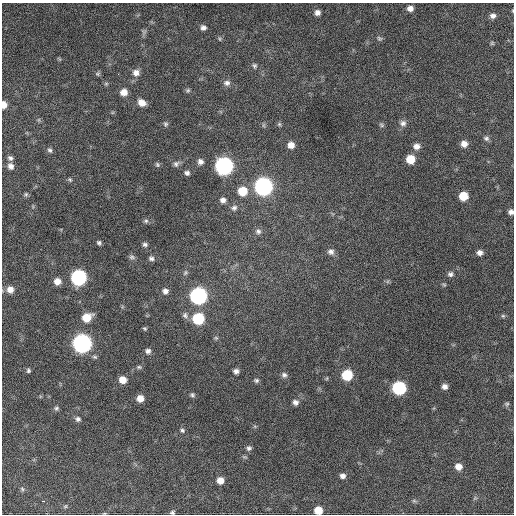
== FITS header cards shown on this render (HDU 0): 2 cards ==
NAXIS1  =                  512 / Axis length
NAXIS2  =                  512 / Axis length

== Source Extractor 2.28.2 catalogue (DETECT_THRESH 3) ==
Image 512 x 512 px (HDU 0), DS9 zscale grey, 1 PNG px = 1 image px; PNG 516 x 516 px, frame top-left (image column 1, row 512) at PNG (2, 3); no overlay
Background 921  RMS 25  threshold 73.8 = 3 sigma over >= 5 px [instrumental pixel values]
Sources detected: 97; all 97 listed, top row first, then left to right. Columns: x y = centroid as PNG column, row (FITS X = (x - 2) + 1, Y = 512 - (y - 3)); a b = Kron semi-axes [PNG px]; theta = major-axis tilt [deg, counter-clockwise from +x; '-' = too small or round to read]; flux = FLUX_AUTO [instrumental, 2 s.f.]
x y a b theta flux
410 8 8 6 -7 8800
513 11 4 3 - 1300
317 13 6 6 - 7600
493 16 7 6 - 6600
203 28 5 5 - 5500
144 32 6 6 - 3500
379 38 8 6 -36 3400
492 43 5 5 - 2100
59 59 8 3 -45 1600
254 66 8 7 - 3800
136 73 9 8 - 10000
98 74 7 6 - 2800
118 74 3 2 - 2800
227 83 9 7 -15 7000
106 84 5 5 - 2300
188 90 7 6 - 2900
124 92 7 7 - 14000
142 103 8 7 - 13000
4 105 6 4 89 13000
403 123 9 8 - 6800
165 124 8 6 90 3600
279 124 6 5 - 2600
263 125 7 4 90 2400
382 125 7 5 -28 2800
486 138 8 6 -18 4400
464 144 7 7 - 11000
291 145 6 6 - 12000
416 146 8 7 - 9400
50 150 7 6 - 3800
10 158 7 6 - 4500
410 159 7 7 - 30000
200 162 7 7 - 6800
157 164 7 5 -59 2900
176 164 9 7 41 5400
11 166 8 6 -56 7600
224 166 8 8 - 650000
187 173 7 6 - 4400
70 179 7 5 -49 2600
263 187 9 8 - 660000
242 191 8 8 - 33000
26 194 6 5 - 2700
463 196 7 7 - 31000
223 200 7 6 - 6400
234 208 8 7 - 5300
511 212 5 5 - 5900
146 221 6 5 - 3300
258 231 8 8 - 5600
99 243 5 4 - 3400
145 244 6 5 - 3900
331 252 9 8 - 7200
480 253 6 6 - 7500
132 257 9 6 -14 3800
151 258 7 5 -18 4400
450 274 7 7 - 5000
79 278 8 8 - 350000
57 281 7 7 - 13000
444 285 5 5 - 2200
10 289 9 8 - 13000
165 291 7 7 - 6700
198 296 8 8 - 530000
185 315 8 7 - 5300
503 316 6 5 - 2700
87 317 9 7 30 31000
198 319 8 7 - 93000
145 328 6 4 -42 2200
216 338 6 5 - 2500
82 344 8 8 - 790000
148 351 7 6 - 5300
139 367 7 5 -1 2900
28 370 5 5 - 3200
236 371 6 5 - 6000
284 375 7 7 - 5200
347 375 7 7 - 69000
327 378 5 3 - 1600
123 380 7 6 - 16000
256 380 6 6 - 3500
444 386 6 6 - 7200
399 388 8 8 - 200000
192 395 6 5 - 3300
140 398 6 6 - 13000
295 402 7 6 - 6200
507 404 7 5 2 2800
56 408 7 5 6 3300
78 419 7 6 - 4700
182 430 6 5 - 3300
249 448 7 6 - 4100
458 467 7 7 - 13000
342 476 6 6 - 6600
220 480 7 6 - 14000
22 489 6 5 - 2500
475 498 6 4 34 2300
43 501 3 2 - 5400
414 501 7 4 -18 2600
65 506 6 5 - 2500
318 510 6 6 - 27000
172 512 6 5 - 3000
104 513 5 3 - 1400
At the frame edge (FLAGS 8, measured only in part): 6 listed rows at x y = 513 11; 4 105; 511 212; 318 510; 172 512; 104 513